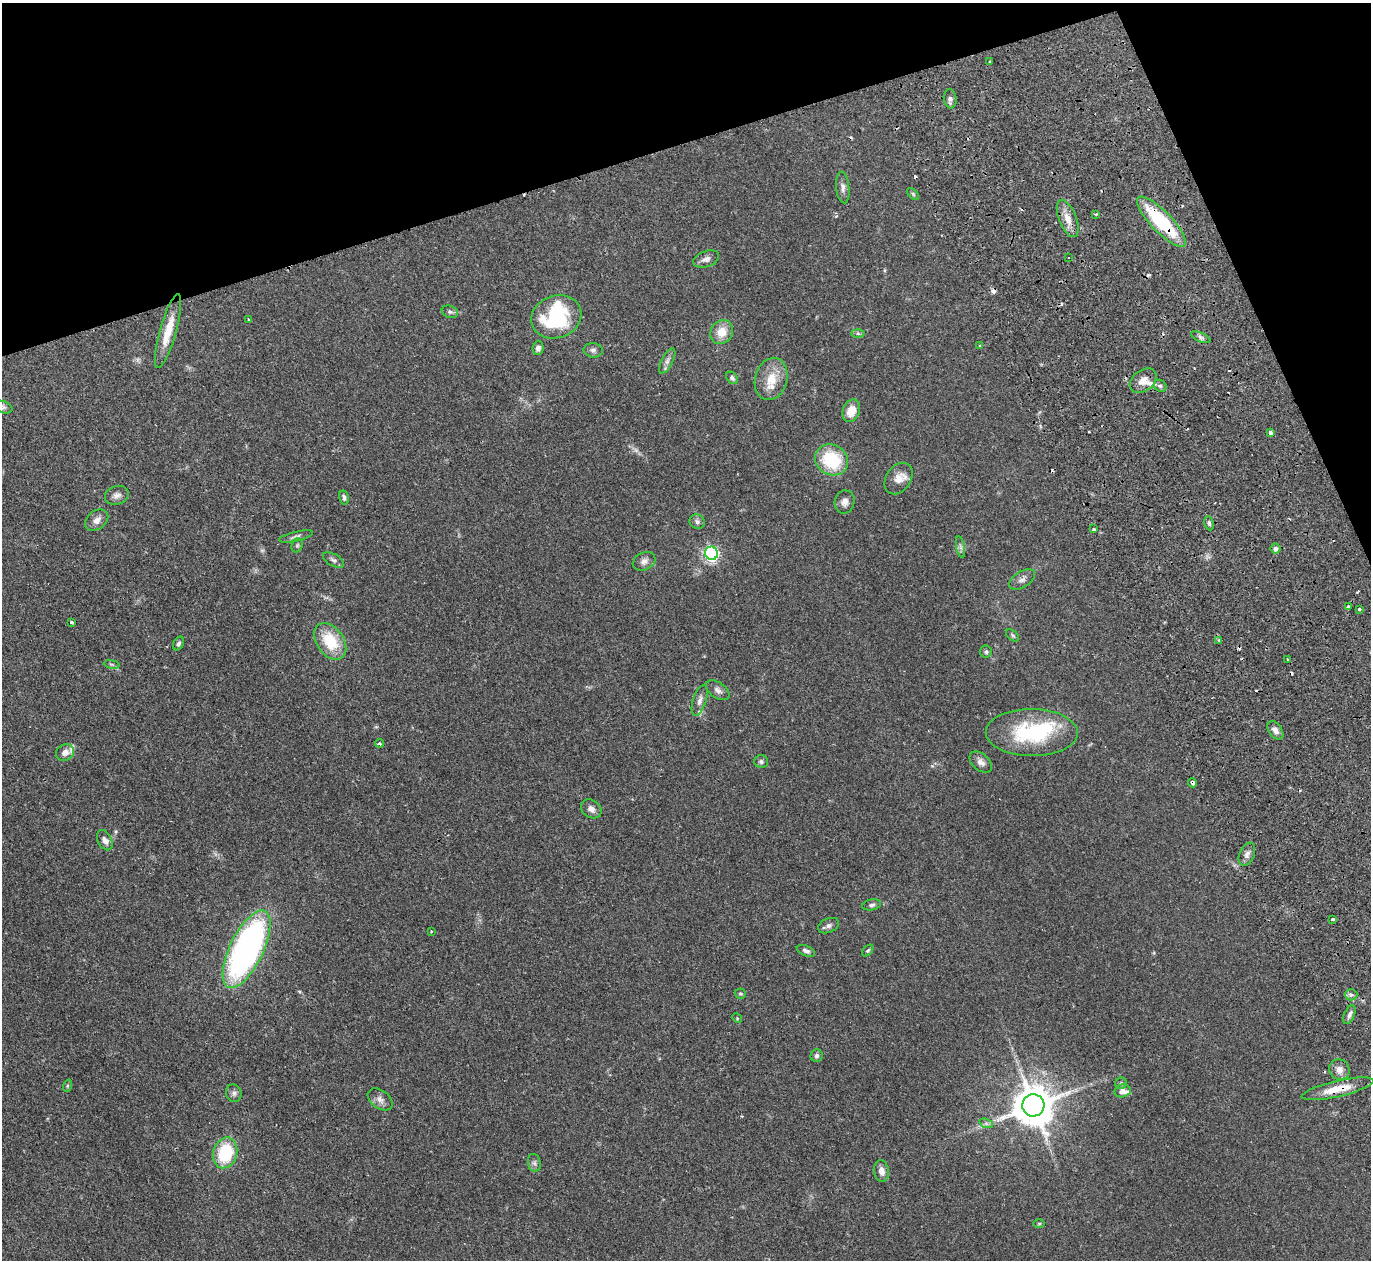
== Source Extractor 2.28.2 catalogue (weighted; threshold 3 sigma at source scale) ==
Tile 3 of 4 x 4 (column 3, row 1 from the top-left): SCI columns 3069-4437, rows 4253-5510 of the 6129 x 6111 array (HDU 1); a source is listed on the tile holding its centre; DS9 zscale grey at full resolution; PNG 1373 x 1262 px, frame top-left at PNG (2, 3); each listed source drawn as its Kron ellipse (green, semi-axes under 4 px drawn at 4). Shown black and unused: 16% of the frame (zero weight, under 2 of 3 exposures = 11% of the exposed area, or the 3 px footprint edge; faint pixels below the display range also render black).
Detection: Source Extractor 2.28.2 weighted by HDU 2 'WHT'; one run over the whole footprint, this tile lists its part. Background 0.0542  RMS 0.0046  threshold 0.0205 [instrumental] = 3 sigma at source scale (4.5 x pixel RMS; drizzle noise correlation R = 1.50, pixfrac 1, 0.05/0.05 arcsec/px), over >= 5 px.
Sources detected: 111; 1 too faint to see at this stretch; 1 inside a brighter object's white glare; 11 cosmic-ray / hot-pixel residue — neither listed nor drawn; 7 inside a brighter listed object's ellipse — not listed separately; the other 91 listed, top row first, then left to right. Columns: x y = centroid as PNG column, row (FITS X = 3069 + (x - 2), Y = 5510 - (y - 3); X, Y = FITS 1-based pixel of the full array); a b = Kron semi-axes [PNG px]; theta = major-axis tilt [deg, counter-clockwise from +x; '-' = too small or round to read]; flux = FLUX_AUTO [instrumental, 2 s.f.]
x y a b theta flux
990 61 2 2 - 0.43
950 99 10 6 -83 1.4
843 187 16 6 -84 2.1
913 194 7 4 -46 0.69
1095 214 4 2 - 0.43
1068 219 20 8 -68 5.3
1161 222 33 10 -46 33
1068 257 3 3 - 1.3
706 259 13 7 19 2.2
450 312 8 6 -19 0.97
556 317 25 21 19 36
248 319 4 2 - 0.35
168 331 38 8 74 9.9
722 332 12 11 - 6.6
858 333 6 4 -2 0.74
1201 337 10 4 -24 1.2
980 346 4 3 - 0.66
538 348 7 5 86 1.6
593 350 9 7 -6 1.5
667 361 14 5 63 1.8
732 378 7 5 -50 0.99
771 379 21 16 73 8.7
1143 381 15 10 37 4
1160 386 6 5 - 0.99
3 407 9 6 -20 1.2
851 411 12 8 66 7.2
1270 433 4 3 - 1.3
832 460 17 15 -33 23
899 479 17 12 54 4.6
117 495 12 9 17 2.3
344 497 7 5 -74 1.2
845 502 12 10 78 2.5
97 520 13 9 37 3.1
697 522 8 7 - 1.3
1209 523 7 4 -79 0.94
1094 529 3 3 - 1.3
296 536 17 4 13 1.5
297 545 7 5 69 0.78
961 547 11 4 -79 1.1
1275 548 5 5 - 1.4
711 553 7 6 - 95
334 560 11 6 -28 1.4
644 561 12 8 26 2.3
1022 579 14 8 33 2.1
1348 607 4 3 - 2.1
1359 609 3 3 - 1.8
72 622 3 3 - 2.7
1013 635 7 4 -38 0.72
1219 640 3 3 - 1.5
330 641 20 13 -55 16
179 643 7 5 62 1.1
986 652 6 6 - 0.83
1287 659 3 2 - 0.36
112 664 8 4 -9 0.69
718 690 13 7 -34 2
700 700 16 6 72 2.3
1275 730 10 6 -54 2.4
1032 733 46 23 0 37
379 743 4 3 - 0.8
65 752 9 8 - 2.7
761 761 7 6 - 1.1
981 762 13 8 -40 2.5
1192 783 5 3 - 2.7
591 809 11 8 -35 2.5
105 840 11 7 -62 2.2
1247 854 12 7 67 2.1
872 905 9 5 11 1.1
1332 919 4 3 - 1.5
829 926 11 7 23 1.7
431 931 3 3 - 0.32
247 949 42 16 64 170
806 951 10 5 -23 1.4
868 951 7 4 47 0.69
740 994 5 5 - 0.61
1351 995 6 5 - 1.1
1349 1015 10 5 67 1.5
737 1018 5 4 - 0.43
817 1056 6 6 - 1.2
1339 1070 11 10 - 3
1121 1083 5 5 - 0.83
67 1086 6 4 72 0.58
1337 1089 37 8 13 9.4
1122 1091 8 6 9 2.3
234 1093 9 7 -65 1.5
380 1099 14 9 -37 2.6
1033 1105 11 11 - 1500
986 1123 7 4 -19 0.88
225 1153 15 12 75 24
534 1163 9 6 -79 1.2
882 1171 10 7 -81 3.2
1039 1223 5 3 - 0.49
Overlapping masked pixels (flux is a lower limit): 3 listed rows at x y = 1161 222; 1192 783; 1337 1089
Isophote crosses this tile's border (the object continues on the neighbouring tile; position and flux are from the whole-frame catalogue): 1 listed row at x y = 3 407